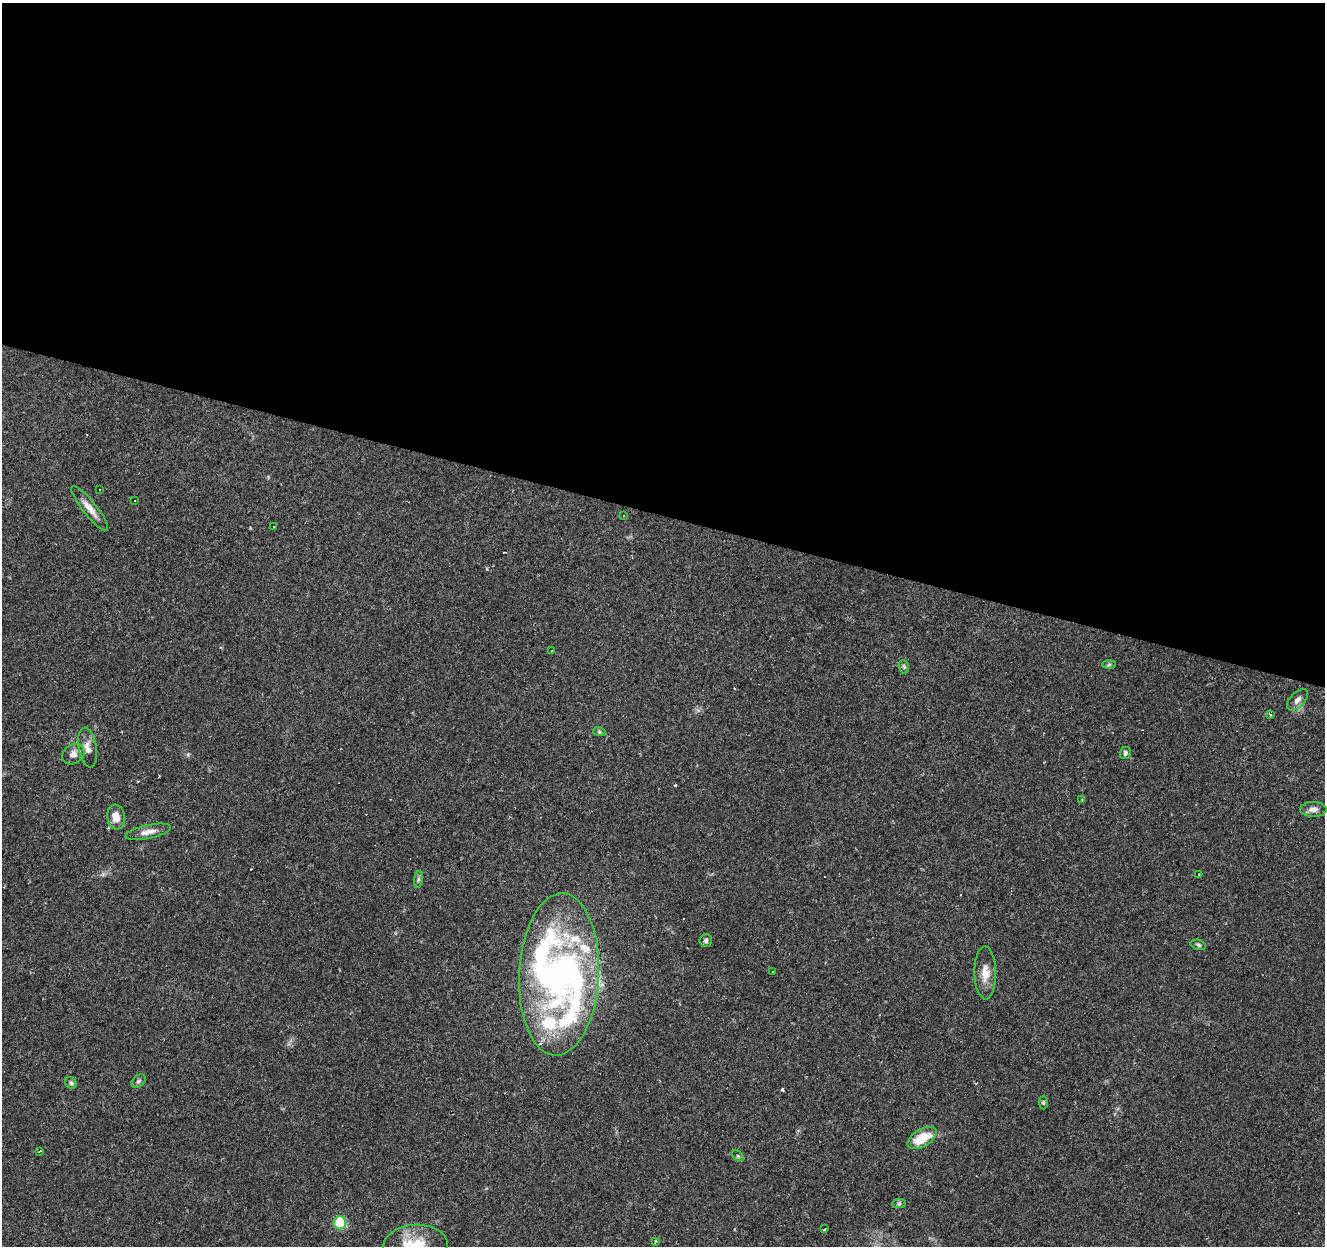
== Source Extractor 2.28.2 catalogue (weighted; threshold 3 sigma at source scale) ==
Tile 3 of 4 x 4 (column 3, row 1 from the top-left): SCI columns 2649-3971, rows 3944-5187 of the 5300 x 5464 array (HDU 1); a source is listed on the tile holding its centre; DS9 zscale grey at full resolution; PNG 1327 x 1248 px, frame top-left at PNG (2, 3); each listed source drawn as its Kron ellipse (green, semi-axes under 4 px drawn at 4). Shown black and unused: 41% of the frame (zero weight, under 2 of 3 exposures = <1% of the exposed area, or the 3 px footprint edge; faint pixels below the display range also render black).
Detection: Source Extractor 2.28.2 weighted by HDU 2 'WHT'; one run over the whole footprint, this tile lists its part. Background 0.0956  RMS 0.0061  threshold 0.0275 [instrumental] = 3 sigma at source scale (4.5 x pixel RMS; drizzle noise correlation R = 1.50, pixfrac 1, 0.0396/0.0396 arcsec/px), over >= 5 px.
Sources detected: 61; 2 inside a brighter object's white glare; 17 cosmic-ray / hot-pixel residue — neither listed nor drawn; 6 inside a brighter listed object's ellipse — not listed separately; the other 36 listed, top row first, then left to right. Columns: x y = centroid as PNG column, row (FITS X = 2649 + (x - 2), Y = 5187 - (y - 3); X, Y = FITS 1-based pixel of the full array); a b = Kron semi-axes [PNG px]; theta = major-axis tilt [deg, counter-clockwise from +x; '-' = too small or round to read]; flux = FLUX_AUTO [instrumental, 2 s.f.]
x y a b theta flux
100 489 3 3 - 1.1
135 501 3 3 - 2.7
90 508 28 7 -51 6
623 516 3 2 - 0.61
274 527 2 2 - 0.52
552 651 3 2 - 0.83
1109 664 7 4 1 1.1
904 667 7 5 -72 1.1
1297 700 13 7 46 3.2
1270 714 3 3 - 3.2
599 731 6 4 -20 0.83
88 748 20 9 -80 5.1
1125 753 6 5 - 1.6
73 754 12 9 32 3.7
1082 800 3 2 - 0.59
1313 809 13 7 -1 3.2
116 817 12 9 -83 6.5
148 832 23 7 12 4.4
1198 875 3 3 - 1.7
418 879 8 4 82 1.1
706 941 6 6 - 1.5
1198 945 8 5 -17 1.2
772 971 3 3 - 0.95
985 973 26 10 -89 7.9
559 974 81 40 87 160
138 1081 8 5 42 1.3
71 1083 6 5 - 1.2
1043 1103 7 4 90 0.74
922 1138 16 8 31 15
39 1151 4 3 - 3.4
738 1156 7 4 -45 0.84
899 1204 7 4 1 1
340 1223 6 6 - 35
825 1229 4 3 - 2.2
655 1242 3 3 - 2
415 1245 32 20 3 24
Isophote crosses this tile's border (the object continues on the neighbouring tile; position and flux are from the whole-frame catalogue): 1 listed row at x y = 415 1245